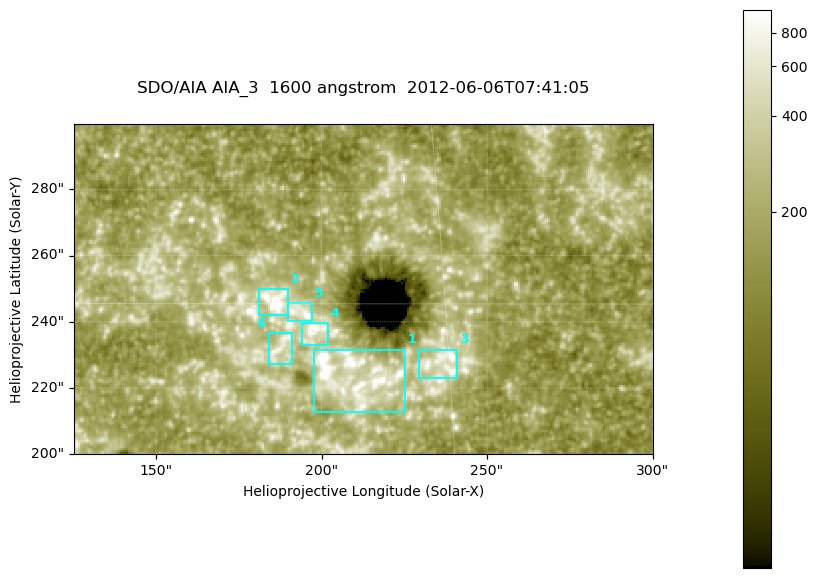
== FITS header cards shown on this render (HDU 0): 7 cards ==
TELESCOP= 'SDO/AIA '
INSTRUME= 'AIA_3   '
WAVELNTH=                 1600
WAVEUNIT= 'angstrom'
DATE-OBS= '2012-06-06T07:41:05.12'
CTYPE1  = 'HPLN-TAN'
CTYPE2  = 'HPLT-TAN'

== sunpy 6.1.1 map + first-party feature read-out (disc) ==
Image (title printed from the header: SDO/AIA AIA_3  1600 angstrom  2012-06-06T07:41:05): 287 x 164 px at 0.609 arcsec/px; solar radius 946 arcsec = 1552 px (partial field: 0.6% of the solar disc is inside the frame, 100% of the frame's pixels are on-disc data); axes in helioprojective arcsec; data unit not stated in the header (colour bar unlabelled)
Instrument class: DISC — disc imager (sunpy class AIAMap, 1600 A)
Bright regions (active regions / flare kernels): reference = the on-disc median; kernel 3 px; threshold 5 sigma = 335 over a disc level ~183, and >= 1.15x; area >= 47 px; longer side >= 3 px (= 1.8 arcsec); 6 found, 6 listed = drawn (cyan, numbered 1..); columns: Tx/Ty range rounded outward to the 2 arcsec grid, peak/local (2 s.f.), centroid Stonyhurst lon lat
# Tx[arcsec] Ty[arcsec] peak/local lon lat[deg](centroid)
1 196..226 212..232 19 +13 +14
2 180..190 242..250 7.1 +12 +15
3 228..242 222..232 6.2 +15 +14
4 194..202 232..240 5.6 +12 +14
5 190..198 240..246 7.1 +12 +15
6 184..192 226..238 4 +12 +14